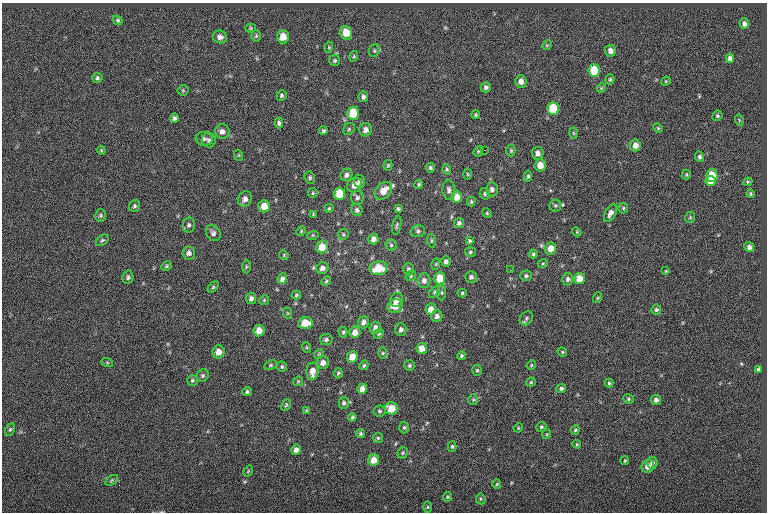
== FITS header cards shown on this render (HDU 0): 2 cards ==
NAXIS1  =                  765
NAXIS2  =                  510

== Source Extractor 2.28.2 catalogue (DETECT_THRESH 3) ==
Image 765 x 510 px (HDU 0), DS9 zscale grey, 1 PNG px = 1 image px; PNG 769 x 514 px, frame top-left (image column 1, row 510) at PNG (2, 3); each listed source drawn as its Kron ellipse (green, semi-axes under 4 px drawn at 4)
Background -0.0849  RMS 7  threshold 21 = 3 sigma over >= 5 px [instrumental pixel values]
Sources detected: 208; all 208 listed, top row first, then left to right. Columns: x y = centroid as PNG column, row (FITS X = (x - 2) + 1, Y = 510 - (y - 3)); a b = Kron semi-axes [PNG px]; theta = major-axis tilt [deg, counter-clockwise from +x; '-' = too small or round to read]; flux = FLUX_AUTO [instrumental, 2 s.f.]
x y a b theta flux
118 20 5 3 - 630
744 24 5 4 - 1600
251 28 5 4 - 520
346 33 7 6 - 6800
256 36 5 4 - 670
220 37 7 6 - 1900
283 37 7 6 - 6100
547 45 5 4 - 460
329 47 5 3 - 460
374 50 6 5 - 760
610 51 6 5 - 2300
354 56 5 3 - 500
730 58 4 4 - 1500
335 61 5 5 - 790
594 71 6 5 - 13000
97 78 5 5 - 780
610 79 5 4 - 650
521 81 6 5 - 2600
666 81 5 3 - 450
486 87 5 5 - 1300
601 88 5 4 - 480
183 90 5 5 - 580
281 95 5 5 - 780
363 97 5 4 - 1200
553 108 6 6 - 15000
353 113 6 6 - 12000
476 115 4 3 - 530
717 116 5 5 - 760
174 118 5 4 - 1000
739 120 6 3 -73 430
279 123 5 4 - 1000
658 128 5 4 - 500
349 129 6 5 - 720
366 130 6 6 - 2600
323 131 4 4 - 790
222 132 7 7 - 2000
573 133 6 4 -88 470
204 139 8 7 - 1300
209 140 7 7 - 1100
635 145 6 5 - 2900
101 150 4 3 - 430
484 150 2 2 - 1300
478 151 5 4 - 590
511 151 6 4 90 670
538 153 6 6 - 2300
238 155 5 3 - 440
699 157 5 4 - 1100
388 165 5 4 - 590
540 165 6 5 - 4500
430 168 5 4 - 730
447 169 5 4 - 730
467 174 6 3 -88 460
346 175 6 5 - 1600
686 175 5 4 - 500
528 176 5 4 - 700
712 176 6 5 - 11000
310 178 6 5 - 770
359 181 6 5 - 1500
710 181 5 5 - 6000
748 182 4 4 - 550
419 184 4 4 - 560
355 185 8 6 50 4300
492 189 7 6 - 1800
449 190 10 6 -85 1500
383 191 10 7 46 6200
313 193 5 4 - 660
340 194 6 5 - 9700
485 194 6 5 - 710
750 194 4 4 - 650
457 197 6 5 - 4800
357 198 7 6 - 1200
245 199 8 7 - 2300
471 201 5 4 - 560
134 206 6 5 - 800
264 206 6 6 - 5000
555 206 6 6 - 750
329 208 5 4 - 550
623 208 5 5 - 660
398 209 4 3 - 710
357 210 6 5 - 1300
487 213 5 4 - 550
610 213 10 5 61 2200
313 214 4 2 - 460
101 215 6 5 - 790
690 217 5 5 - 600
459 223 5 5 - 1100
189 225 7 6 - 1200
397 225 10 3 78 800
301 231 5 3 - 480
418 231 7 6 - 1000
577 232 5 3 - 400
213 233 8 6 -57 1500
343 234 5 5 - 620
313 235 6 3 18 480
373 239 5 5 - 2400
102 240 7 4 38 810
431 241 6 3 -82 510
469 241 3 3 - 650
391 245 5 5 - 810
322 247 6 6 - 5600
749 247 5 4 - 1600
551 248 6 5 - 4300
470 252 5 5 - 810
189 253 6 6 - 1800
533 254 4 3 - 690
284 255 5 4 - 510
446 261 5 4 - 1400
543 263 5 3 - 470
436 264 6 3 72 500
166 266 5 3 - 610
246 267 7 4 90 580
322 268 6 5 - 2100
379 268 9 6 9 11000
408 269 6 5 - 1100
510 270 2 2 - 200
666 271 4 3 - 410
411 276 6 4 49 730
526 276 6 5 - 930
128 277 6 5 - 950
471 277 6 6 - 1500
440 278 6 5 - 9200
580 278 5 5 - 5400
282 279 5 4 - 2600
567 279 6 5 - 1300
326 281 5 4 - 640
424 281 7 6 - 2100
213 287 6 4 46 560
434 292 6 4 46 640
442 293 8 4 -89 710
462 293 4 4 - 600
296 295 5 3 - 610
251 298 6 5 - 1500
597 298 5 3 - 450
264 300 5 4 - 570
397 300 7 6 - 2600
395 306 8 7 - 5200
431 309 6 5 - 3700
656 310 5 5 - 860
287 313 6 3 -71 500
437 316 6 5 - 1900
526 318 7 6 - 1100
363 322 6 5 - 1800
305 323 7 6 - 6900
375 328 6 5 - 2300
401 330 6 5 - 1400
259 331 6 5 - 4900
343 332 5 4 - 740
355 332 6 5 - 3700
379 334 5 4 - 730
326 339 6 5 - 1100
306 347 5 3 - 440
422 348 5 5 - 4400
219 352 6 6 - 3900
562 352 5 4 - 520
382 353 6 4 90 520
319 354 5 4 - 600
461 356 4 3 - 680
352 357 6 5 - 5500
107 362 6 4 -20 530
323 363 6 6 - 2700
271 365 6 4 27 700
364 365 5 4 - 600
409 365 5 5 - 760
531 365 5 4 - 500
282 367 5 5 - 780
477 370 5 5 - 660
758 370 4 3 - 910
312 371 9 6 86 4400
338 373 5 4 - 660
203 375 6 5 - 850
192 380 5 5 - 730
298 381 5 4 - 510
531 382 5 3 - 500
609 383 4 4 - 650
561 388 5 4 - 900
362 389 5 5 - 2900
247 392 5 4 - 830
628 399 5 4 - 680
473 400 5 5 - 620
656 400 5 5 - 1500
344 403 6 5 - 1100
286 405 6 4 68 630
391 409 6 6 - 7600
306 410 4 3 - 450
379 411 6 5 - 830
352 417 4 4 - 680
404 427 6 4 87 720
541 427 5 4 - 670
518 428 5 4 - 440
10 429 7 4 62 700
575 430 5 4 - 640
361 434 4 4 - 760
547 434 5 3 - 410
378 438 5 5 - 670
577 444 4 4 - 570
452 446 5 4 - 670
296 450 5 5 - 2000
403 453 6 5 - 670
374 460 6 5 - 5700
625 461 4 3 - 420
652 463 6 5 - 1400
648 466 7 6 - 3400
248 471 6 3 54 410
112 480 7 4 33 760
497 484 4 4 - 500
447 497 5 4 - 550
481 499 5 5 - 660
428 507 6 4 -90 580